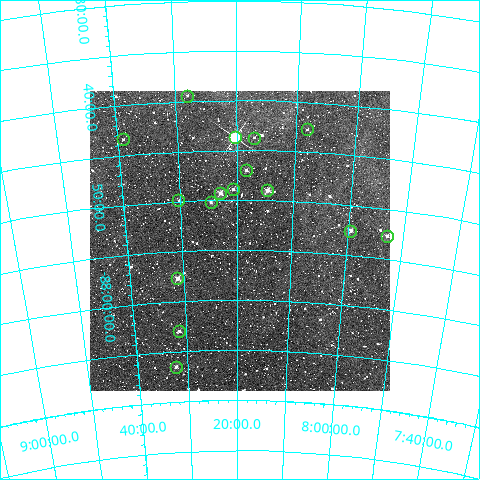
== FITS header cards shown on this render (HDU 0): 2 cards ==
NAXIS1  =                  300
NAXIS2  =                  300

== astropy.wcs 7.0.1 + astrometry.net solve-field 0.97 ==
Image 300 x 300 px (HDU 0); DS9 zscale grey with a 90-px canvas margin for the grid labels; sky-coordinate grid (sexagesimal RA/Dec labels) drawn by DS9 from the SOLVED WCS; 16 Tycho-2 reference stars matched to detected sources circled (green)
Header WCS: RA---TAN/DEC--TAN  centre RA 08:19:30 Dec -87:54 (124.88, -87.90 deg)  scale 6 arcsec/px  FOV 30.0' x 30.0'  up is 0 deg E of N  parity normal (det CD < 0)
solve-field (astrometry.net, Tycho-2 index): VERIFIED the header's WCS against the Tycho-2 star catalogue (verified at 2 index scales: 10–16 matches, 0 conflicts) and refined it, rather than solving blind
Solved WCS: RA---TAN-SIP/DEC--TAN-SIP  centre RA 08:19:31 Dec -87:54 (124.88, -87.90 deg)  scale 6 arcsec/px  FOV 30.0' x 30.0'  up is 0 deg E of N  parity normal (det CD < 0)
The solver's refit moves the header's centre by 1.5 arcsec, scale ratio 0.9999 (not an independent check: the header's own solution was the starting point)
Tycho-2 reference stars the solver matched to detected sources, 16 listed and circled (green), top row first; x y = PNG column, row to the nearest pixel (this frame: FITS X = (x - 90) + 1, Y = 300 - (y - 91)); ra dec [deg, ICRS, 3 dp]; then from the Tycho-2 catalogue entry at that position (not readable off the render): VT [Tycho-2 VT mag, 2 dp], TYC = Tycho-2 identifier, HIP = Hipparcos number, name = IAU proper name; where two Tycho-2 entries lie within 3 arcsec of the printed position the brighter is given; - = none
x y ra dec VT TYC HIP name
187 96 126.999 -87.658 12.28 9514-657-1 - -
307 129 122.047 -87.712 12.03 9514-781-1 - -
235 137 125.074 -87.728 7.69 9514-801-1 40861 -
254 138 124.277 -87.729 12.19 9514-815-1 - -
123 139 129.768 -87.724 11.90 9514-813-1 - -
246 170 124.588 -87.783 11.43 9514-425-1 - -
233 189 125.155 -87.815 11.31 9514-677-1 - -
267 190 123.660 -87.816 10.47 9514-431-1 - -
220 193 125.720 -87.821 10.70 9514-175-1 - -
178 200 127.568 -87.831 12.48 9514-163-1 - -
211 202 126.153 -87.837 12.24 9514-321-1 - -
350 231 119.873 -87.876 10.78 9501-990-1 - -
387 236 118.205 -87.878 11.37 9501-930-1 - -
177 278 127.786 -87.961 10.70 9514-159-1 - -
179 331 127.821 -88.049 11.10 9514-369-1 - -
176 367 128.081 -88.108 11.58 9514-265-1 - -